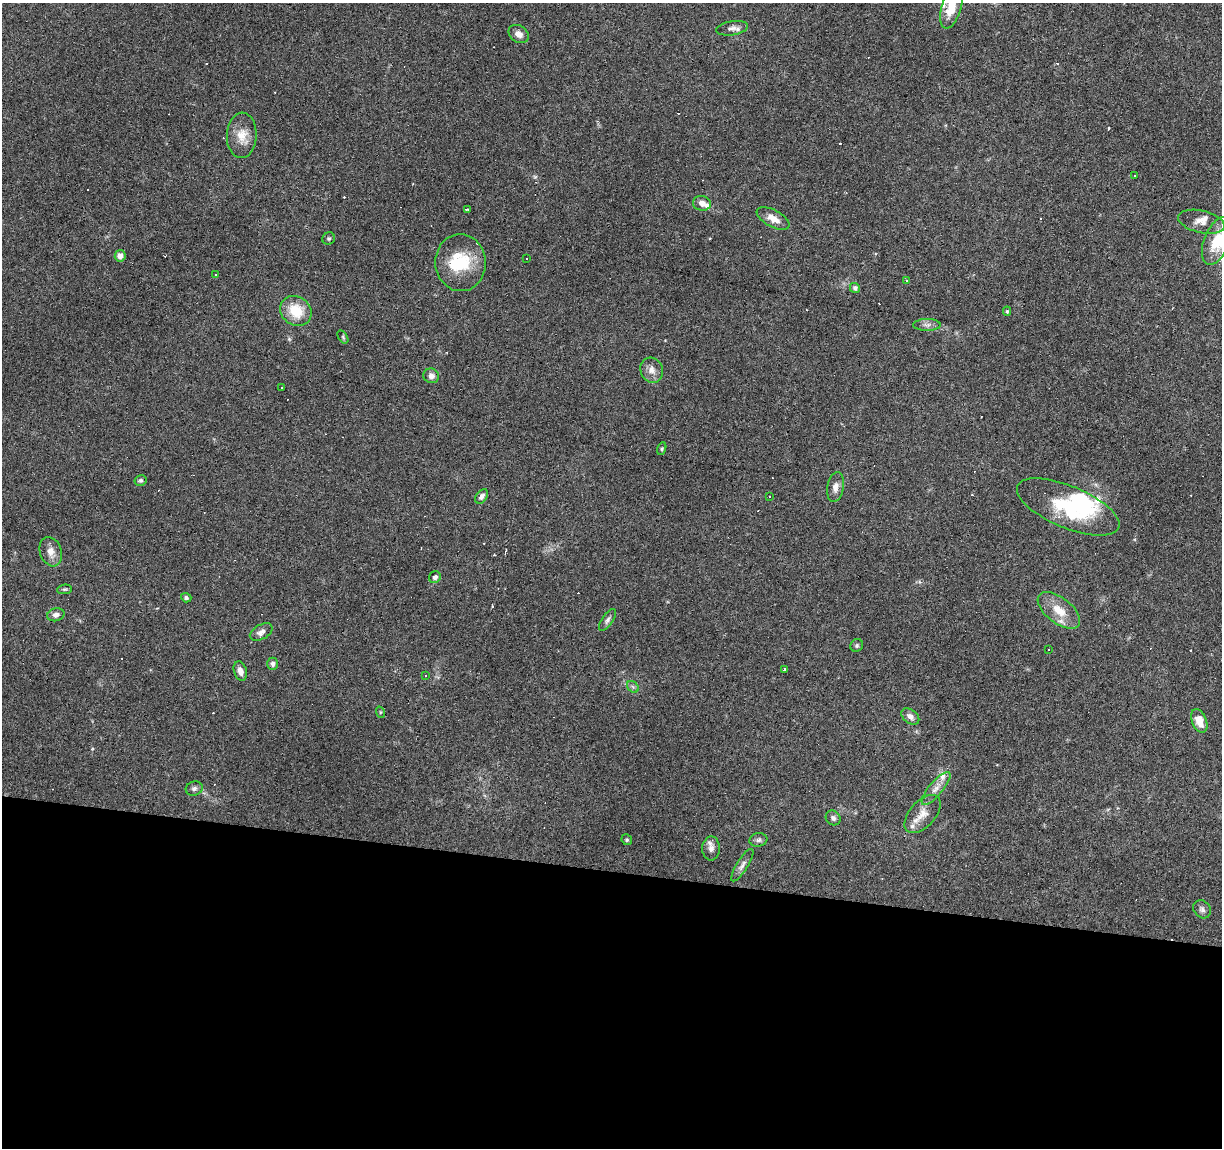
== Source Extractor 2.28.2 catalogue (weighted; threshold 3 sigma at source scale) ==
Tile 14 of 4 x 4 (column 2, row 4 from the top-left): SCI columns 1227-2446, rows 283-1428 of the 4885 x 5090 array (HDU 1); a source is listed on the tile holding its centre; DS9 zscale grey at full resolution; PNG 1224 x 1150 px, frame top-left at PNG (2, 3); each listed source drawn as its Kron ellipse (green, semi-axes under 4 px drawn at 4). Shown black and unused: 24% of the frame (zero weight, under 3 of 6 exposures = <1% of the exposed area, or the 3 px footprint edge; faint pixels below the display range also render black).
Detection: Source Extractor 2.28.2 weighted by HDU 2 'WHT'; one run over the whole footprint, this tile lists its part. Background 0.0705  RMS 0.0045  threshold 0.0185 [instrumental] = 3 sigma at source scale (4.09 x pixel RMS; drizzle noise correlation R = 1.36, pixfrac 0.8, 0.0396/0.0396 arcsec/px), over >= 5 px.
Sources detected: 105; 2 inside a brighter object's white glare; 39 cosmic-ray / hot-pixel residue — neither listed nor drawn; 7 inside a brighter listed object's ellipse — not listed separately; the other 57 listed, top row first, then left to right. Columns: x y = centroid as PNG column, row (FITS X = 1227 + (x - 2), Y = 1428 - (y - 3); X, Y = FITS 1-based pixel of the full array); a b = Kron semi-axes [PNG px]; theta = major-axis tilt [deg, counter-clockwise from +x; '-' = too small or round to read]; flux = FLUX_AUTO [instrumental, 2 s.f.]
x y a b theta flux
951 7 22 10 75 9.5
732 28 16 7 9 2.2
519 34 11 8 -35 2.7
242 135 23 15 87 6.7
1134 176 2 2 - 0.34
702 203 9 7 -11 2.4
468 210 4 3 - 0.65
773 218 18 8 -28 4.5
1201 222 23 11 -13 4.9
329 238 6 6 - 0.76
1217 241 25 12 69 14
120 256 6 5 - 2.8
527 259 2 2 - 0.34
461 263 28 25 -87 19
216 275 3 3 - 0.39
906 280 4 3 - 0.47
855 288 5 5 - 1.4
296 311 16 14 -36 12
1007 311 4 4 - 0.61
927 325 14 6 1 1.7
343 337 7 4 -54 0.57
652 370 13 11 -64 3.2
431 376 8 7 - 2.1
281 387 3 2 - 0.38
662 449 6 4 71 0.57
141 480 6 5 - 0.91
835 487 15 8 80 2.9
482 496 8 5 55 1.7
770 496 3 2 - 0.28
1068 507 55 21 -23 33
51 552 15 10 -70 3.7
435 577 6 5 - 1.5
65 589 7 5 5 0.69
186 598 5 4 - 1
1059 610 25 12 -38 8.3
56 615 9 6 14 2
607 620 13 5 55 1.4
261 632 12 7 29 2.2
857 645 7 6 - 0.8
1049 649 2 2 - 0.32
273 664 6 5 - 1.1
784 670 4 3 - 1.7
240 671 10 6 -73 2.3
426 675 3 3 - 1.9
633 687 6 5 - 0.84
380 712 6 3 -72 0.45
910 716 10 6 -39 2.2
1199 721 12 7 -68 6.4
194 788 8 7 - 1.3
936 788 21 7 50 3.4
923 814 23 13 48 5.6
833 818 8 7 - 1.3
627 840 5 5 - 0.65
758 840 9 6 9 1.1
711 848 12 9 90 2.5
742 865 19 5 58 2
1202 909 10 8 -51 1.5
Isophote crosses this tile's border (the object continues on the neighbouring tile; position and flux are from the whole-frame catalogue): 2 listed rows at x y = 951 7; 1217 241